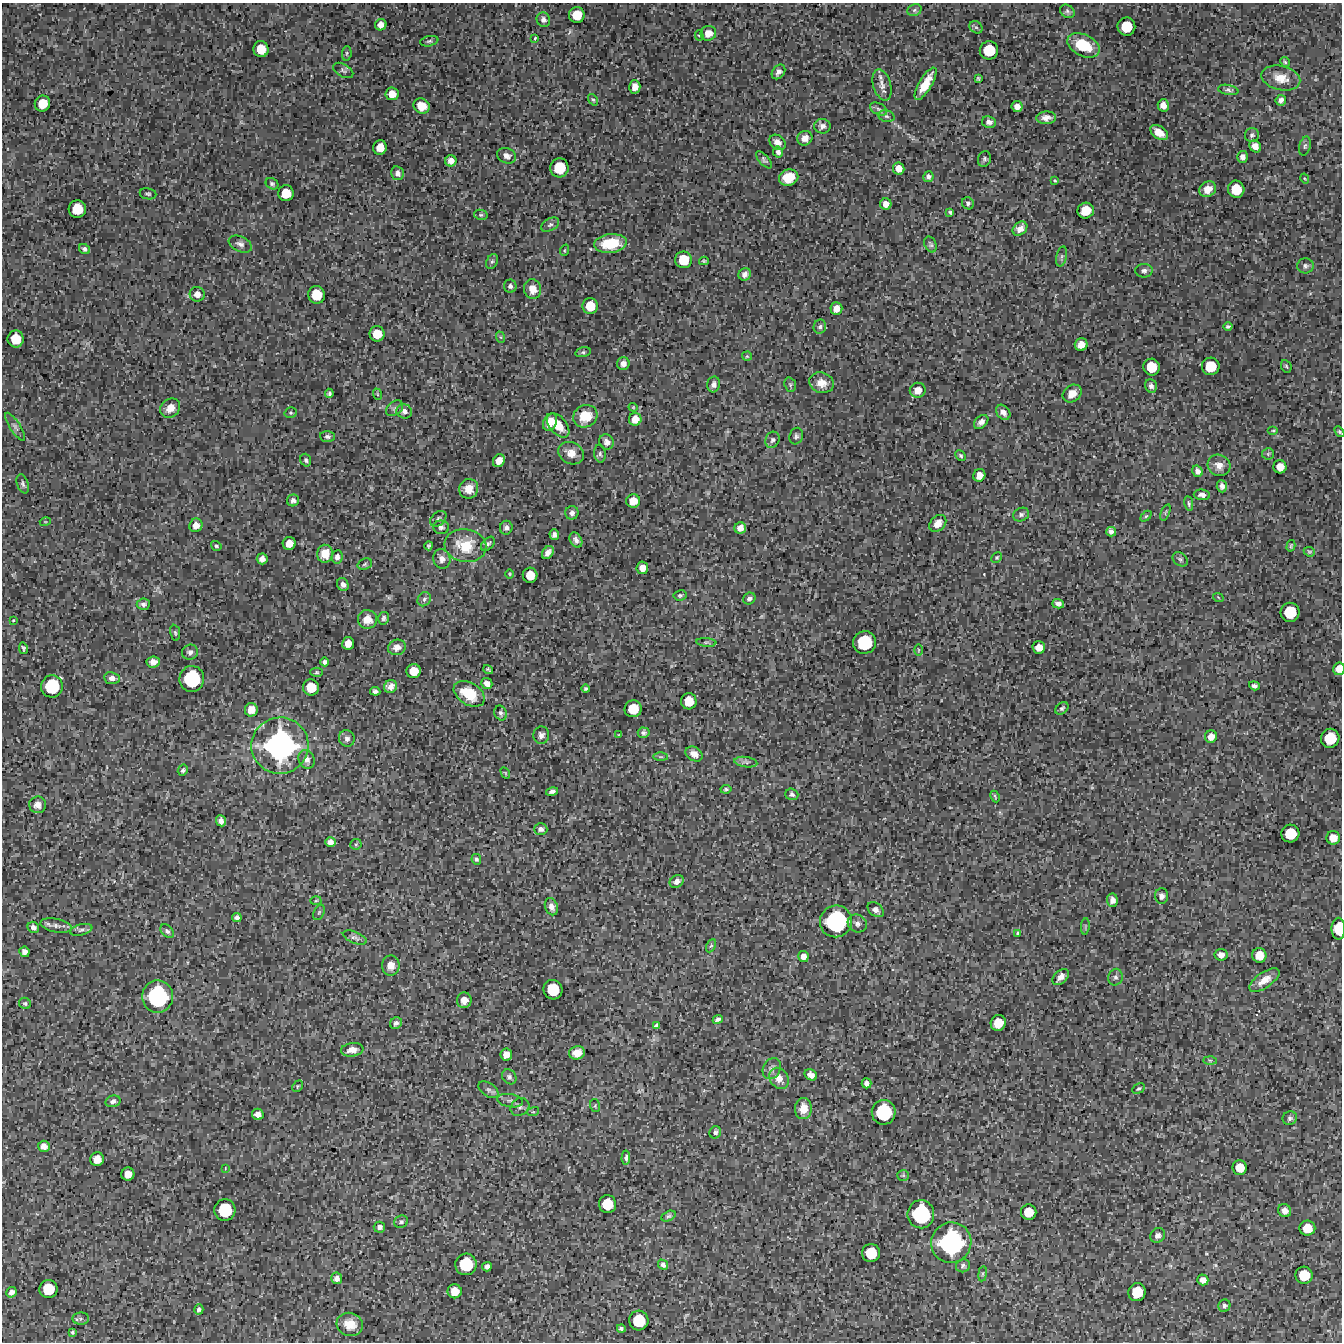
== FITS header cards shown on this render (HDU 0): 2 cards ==
NAXIS1  =                 1340 / length of data axis 1
NAXIS2  =                 1340 / length of data axis 2

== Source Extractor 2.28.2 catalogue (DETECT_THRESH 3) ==
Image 1340 x 1340 px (HDU 0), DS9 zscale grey, 1 PNG px = 1 image px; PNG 1344 x 1344 px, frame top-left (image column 1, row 1340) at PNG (2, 3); each listed source drawn as its Kron ellipse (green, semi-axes under 4 px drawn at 4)
Background 3310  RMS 480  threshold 1440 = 3 sigma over >= 5 px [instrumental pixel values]
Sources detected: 335; all 335 listed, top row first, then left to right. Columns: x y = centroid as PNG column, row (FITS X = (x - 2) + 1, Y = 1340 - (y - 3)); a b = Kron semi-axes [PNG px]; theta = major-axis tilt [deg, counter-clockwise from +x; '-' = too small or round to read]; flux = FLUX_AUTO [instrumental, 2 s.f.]
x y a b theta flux
914 10 7 5 23 7.4e+04
1067 11 8 6 -39 9.0e+04
577 15 8 8 - 6.3e+05
543 20 7 6 - 1.2e+05
381 25 6 5 - 2.1e+05
976 27 7 5 -41 7.0e+04
1126 27 9 9 - 8.8e+05
708 33 8 7 - 2.7e+05
699 35 5 4 - 4.6e+04
535 38 4 3 - 3.1e+04
429 41 9 5 12 7.2e+04
1083 45 17 10 -26 1.3e+06
261 49 8 7 - 5.9e+05
989 50 9 9 - 9.2e+05
347 53 7 5 85 5.4e+04
1285 62 5 4 - 4.5e+04
343 70 11 6 -29 8.5e+04
778 72 8 6 51 1.3e+05
978 78 4 3 - 4.5e+04
1281 78 20 12 -13 4.5e+05
926 84 18 6 59 5.9e+05
882 85 16 8 -75 2.4e+05
635 87 7 5 -86 2.3e+05
1228 90 10 5 -10 8.1e+04
392 94 6 6 - 3.5e+05
593 100 6 4 -52 4.5e+04
1281 100 5 5 - 1.3e+05
42 104 8 7 - 6.1e+05
1163 105 6 5 - 2.2e+05
422 106 8 7 - 4.1e+05
1017 106 5 5 - 1.8e+05
878 109 9 5 -27 9.2e+04
886 116 8 6 -16 8.2e+04
1046 118 10 6 4 1.8e+05
989 122 7 5 -10 1.4e+05
822 126 8 7 - 1.4e+05
1159 133 10 6 -35 4.0e+05
1252 135 7 7 - 8.2e+04
805 138 8 7 - 1.9e+05
777 142 9 6 -40 2.0e+05
1255 146 6 5 - 2.0e+05
1305 146 10 5 75 7.7e+04
380 147 7 6 - 4.1e+05
778 152 5 5 - 1.1e+05
507 156 10 7 -24 1.7e+05
1242 157 6 5 - 1.5e+05
984 159 8 6 69 7.5e+04
764 160 10 5 -47 8.3e+04
451 161 5 5 - 2.2e+05
559 168 9 9 - 9.9e+05
899 168 6 6 - 2.5e+05
397 173 7 6 - 1.3e+05
928 177 5 5 - 8.9e+04
789 178 10 8 19 7.3e+05
1305 179 5 3 - 2.9e+04
1055 180 3 2 - 3.0e+04
272 184 7 5 -34 6.8e+04
1208 189 9 7 35 3.3e+05
1236 189 8 8 - 7.5e+05
286 193 8 7 - 5.8e+05
148 194 8 5 -9 6.4e+04
968 203 6 5 - 7.4e+04
886 204 6 5 - 2.4e+05
77 209 9 8 - 8.0e+05
1086 211 8 7 - 6.5e+05
950 212 4 3 - 5.0e+04
481 215 7 5 -12 5.5e+04
550 225 10 6 28 8.9e+04
1020 229 8 6 42 1.9e+05
610 243 16 9 6 1.2e+06
240 244 12 7 -24 1.5e+05
930 244 8 6 -65 7.2e+04
84 249 6 5 - 9.4e+04
565 250 6 3 71 3.4e+04
1062 257 10 5 75 9.2e+04
684 260 8 8 - 7.3e+05
492 261 8 5 62 6.5e+04
704 261 5 3 - 4.5e+04
1305 266 8 7 - 1.0e+05
1144 271 8 7 - 1.2e+05
745 274 6 6 - 1.5e+05
510 286 6 6 - 9.5e+04
533 289 10 8 -79 3.1e+05
197 294 7 7 - 2.2e+05
317 295 9 8 - 7.6e+05
590 306 8 7 - 6.2e+05
836 309 6 6 - 2.8e+05
820 327 7 6 - 7.7e+04
1228 327 4 3 - 5.8e+04
377 334 7 7 - 5.9e+05
500 337 6 4 -70 4.4e+04
16 339 8 8 - 7.0e+05
1081 344 6 6 - 3.2e+05
583 352 8 5 13 6.2e+04
747 356 5 4 - 4.1e+04
623 363 6 6 - 1.8e+05
1211 366 9 9 - 8.2e+05
1286 366 6 5 - 4.9e+04
1152 367 8 8 - 7.1e+05
822 383 13 10 -17 3.5e+05
714 384 8 6 79 1.3e+05
790 385 7 5 -71 5.5e+04
1151 386 7 6 - 9.6e+04
918 390 8 7 - 3.2e+05
329 393 4 3 - 6.4e+04
377 394 6 3 -71 3.4e+04
1072 394 10 8 37 3.8e+05
633 407 4 4 - 3.1e+04
170 408 11 9 40 2.9e+05
395 408 9 6 38 9.7e+04
404 411 8 7 - 1.6e+05
1003 412 8 6 -51 1.9e+05
291 413 6 5 - 5.4e+04
585 416 12 11 - 7.5e+05
635 419 6 6 - 3.4e+05
550 422 9 6 64 3.3e+05
981 422 8 5 44 1.5e+05
558 425 14 8 -50 4.7e+05
15 427 16 5 -57 1.2e+05
1273 430 5 3 - 3.6e+04
1339 432 6 4 -50 4.9e+04
327 436 7 5 -2 8.6e+04
796 436 8 6 74 8.8e+04
772 440 8 7 - 9.5e+04
607 442 8 7 - 1.5e+05
571 453 13 10 -28 3.3e+05
600 454 9 5 -79 7.5e+04
1268 454 6 5 - 5.0e+04
961 456 6 4 -46 5.8e+04
306 460 6 5 - 6.6e+04
499 461 7 5 57 2.8e+05
1219 465 11 10 - 2.7e+05
1280 467 6 6 - 3.1e+05
1198 471 6 5 - 1.6e+05
979 475 6 6 - 2.8e+05
23 484 10 6 -71 9.4e+04
1222 486 6 5 - 1.3e+05
469 489 10 9 - 3.7e+05
1202 495 8 5 -5 1.3e+05
293 500 6 6 - 1.1e+05
633 501 7 7 - 4.4e+05
1189 504 8 4 -82 5.6e+04
1165 512 8 2 69 3.8e+04
572 513 7 6 - 1.0e+05
1021 514 8 6 24 9.4e+04
1146 516 6 4 44 4.2e+04
438 519 9 6 40 9.1e+04
45 522 5 3 - 3.2e+04
938 523 9 7 45 3.2e+05
196 525 7 6 - 2.4e+05
441 527 8 7 - 9.6e+04
506 528 7 6 - 1.1e+05
740 528 6 5 - 2.3e+05
1111 532 5 4 - 1.0e+05
554 535 5 5 - 1.1e+05
576 540 8 5 -59 1.4e+05
289 543 6 6 - 3.5e+05
488 544 8 5 47 8.4e+04
216 546 5 4 - 5.6e+04
429 546 4 3 - 5.6e+04
465 546 21 16 -9 1.0e+06
1291 546 6 3 74 4.3e+04
548 552 7 5 55 1.7e+05
1309 552 6 4 -23 4.8e+04
325 554 9 8 - 3.6e+05
337 557 7 5 83 1.4e+05
997 557 5 5 - 4.6e+04
262 559 5 5 - 1.7e+05
442 559 10 8 -70 1.8e+05
1180 559 8 6 -36 7.9e+04
365 564 7 5 19 6.2e+04
642 568 6 6 - 2.6e+05
510 574 4 3 - 3.0e+04
530 575 7 7 - 5.4e+05
343 585 7 5 -66 1.1e+05
680 595 6 5 - 6.1e+04
1218 597 5 3 - 2.8e+04
424 599 7 6 - 8.4e+04
749 599 6 5 - 1.0e+05
143 604 6 5 - 1.1e+05
1058 604 6 4 -16 1.3e+05
1290 612 9 9 - 1.0e+06
384 618 6 5 - 8.0e+04
367 619 9 9 - 3.8e+05
13 620 3 2 - 3.0e+04
175 633 8 5 -81 5.8e+04
706 642 10 3 -5 5.4e+04
348 643 6 6 - 3.1e+05
865 643 11 11 - 1.6e+06
397 647 9 7 16 2.1e+05
1039 647 6 6 - 3.0e+05
23 648 6 3 -79 5.0e+04
918 650 5 3 - 3.1e+04
190 652 8 7 - 1.2e+05
153 662 7 5 7 1.9e+05
325 662 4 4 - 7.9e+04
488 669 5 3 - 4.5e+04
1339 669 6 5 - 3.0e+05
414 671 7 7 - 4.9e+05
317 672 6 4 0 4.7e+04
112 678 8 6 -9 1.4e+05
192 679 13 12 - 2.0e+06
487 684 6 5 - 1.8e+05
52 686 11 11 - 1.5e+06
391 686 7 6 - 1.9e+05
1254 686 5 4 - 8.2e+04
311 687 8 8 - 6.5e+05
585 689 4 4 - 5.1e+04
375 691 5 4 - 8.2e+04
469 694 17 11 -32 1.1e+06
689 701 8 8 - 6.5e+05
1062 708 7 5 39 7.0e+04
633 709 8 8 - 7.7e+05
251 710 7 6 - 3.5e+05
501 713 7 6 - 8.4e+04
644 733 6 5 - 8.5e+04
619 734 4 2 - 2.3e+04
541 735 9 8 - 1.3e+05
1211 737 6 6 - 2.6e+05
347 738 8 7 - 1.3e+05
1330 738 9 9 - 9.6e+05
280 746 28 28 - 7.1e+06
694 754 9 6 -33 2.1e+05
661 757 7 4 -1 4.9e+04
306 759 10 7 -64 1.7e+05
746 762 11 5 -8 1.1e+05
183 770 6 5 - 6.4e+04
505 773 6 4 -60 3.3e+04
726 789 5 4 - 5.5e+04
552 791 6 3 13 8.9e+04
792 794 6 5 - 7.6e+04
995 796 6 2 -64 3.4e+04
38 805 8 8 - 2.2e+05
221 821 5 5 - 1.5e+05
541 829 6 6 - 1.2e+05
1290 834 9 9 - 8.4e+05
1333 838 7 6 - 3.8e+05
330 842 5 5 - 1.4e+05
356 844 6 5 - 4.9e+04
476 859 5 4 - 6.8e+04
677 881 7 6 - 1.5e+05
1162 896 8 6 -88 1.2e+05
1112 900 7 5 -83 1.5e+05
316 901 5 3 - 3.3e+04
551 907 9 6 -69 1.7e+05
876 910 9 6 -39 1.3e+05
319 912 8 5 63 5.1e+04
237 917 5 4 - 9.6e+04
836 921 16 16 - 3.3e+06
857 923 10 8 -30 1.3e+05
56 926 16 7 -12 1.7e+05
1085 926 8 3 85 4.9e+04
33 927 6 5 - 1.4e+05
1338 929 11 7 90 8.4e+05
81 930 11 5 13 1.0e+05
167 931 8 5 -44 7.8e+04
1018 933 4 3 - 4.7e+04
355 938 12 5 -21 1.1e+05
711 946 7 4 63 4.8e+04
24 952 5 5 - 1.4e+05
1221 955 6 6 - 2.0e+05
1259 955 7 7 - 4.5e+05
803 957 5 5 - 1.8e+05
391 965 10 8 89 2.7e+05
1061 977 10 6 43 1.7e+05
1115 977 8 7 - 1.0e+05
1264 980 17 7 35 3.7e+05
553 990 10 9 - 1.0e+06
158 997 16 15 - 3.2e+06
464 1000 8 7 - 2.6e+05
25 1003 6 5 - 6.4e+04
718 1019 5 4 - 9.2e+04
396 1023 6 5 - 9.2e+04
998 1023 8 7 - 6.0e+05
657 1025 4 4 - 6.7e+04
352 1050 11 7 6 2.4e+05
577 1053 8 6 13 3.2e+05
506 1054 6 6 - 2.7e+05
1210 1060 7 4 -1 6.2e+04
772 1069 11 8 63 1.3e+05
811 1075 7 5 -31 1.7e+05
509 1077 8 6 -51 9.2e+04
779 1078 11 9 -56 2.8e+05
866 1083 5 5 - 1.3e+05
298 1086 6 4 50 4.5e+04
1139 1088 7 4 30 5.2e+04
488 1090 11 6 -34 1.2e+05
113 1101 8 5 13 1.0e+05
510 1101 13 6 -10 1.3e+05
595 1106 6 5 - 4.5e+04
520 1107 10 8 37 1.1e+05
803 1108 10 8 85 3.8e+05
533 1112 6 4 17 4.3e+04
884 1112 12 12 - 1.9e+06
258 1114 6 5 - 2.1e+05
1290 1118 7 6 - 8.7e+04
715 1132 6 5 - 9.1e+04
44 1146 6 5 - 2.0e+05
626 1158 7 4 86 7.9e+04
97 1159 7 6 - 3.7e+05
225 1168 4 2 - 2.0e+04
1240 1168 7 7 - 5.0e+05
128 1174 6 6 - 3.4e+05
903 1175 6 5 - 5.3e+04
607 1204 9 8 - 8.2e+05
225 1210 11 10 - 1.4e+06
1285 1211 7 6 - 1.9e+05
1029 1212 8 7 - 5.8e+05
921 1214 14 13 - 2.5e+06
668 1216 8 4 26 5.9e+04
401 1222 7 6 - 7.0e+04
379 1227 6 5 - 1.1e+05
1307 1228 8 7 - 5.7e+05
1158 1235 8 7 - 1.5e+05
951 1243 20 20 - 4.5e+06
871 1253 9 9 - 9.1e+05
466 1264 11 10 - 1.4e+06
663 1265 6 4 -48 9.7e+04
963 1266 7 6 - 8.7e+04
487 1267 5 4 - 1.0e+05
983 1274 7 4 82 4.7e+04
1304 1275 9 8 - 7.7e+05
337 1278 6 5 - 1.4e+05
1203 1280 5 5 - 2.0e+05
48 1289 9 9 - 8.8e+05
455 1291 7 7 - 4.7e+05
11 1292 5 5 - 1.3e+05
1137 1292 9 8 - 8.0e+05
1224 1306 6 6 - 7.2e+04
199 1309 5 4 - 8.2e+04
81 1319 8 6 2 8.0e+04
639 1320 10 9 - 1.1e+06
350 1324 13 11 -16 4.9e+05
621 1328 4 4 - 6.9e+04
72 1332 4 3 - 5.0e+04
At the frame edge (FLAGS 8, measured only in part): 3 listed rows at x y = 1339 432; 1339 669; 1338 929